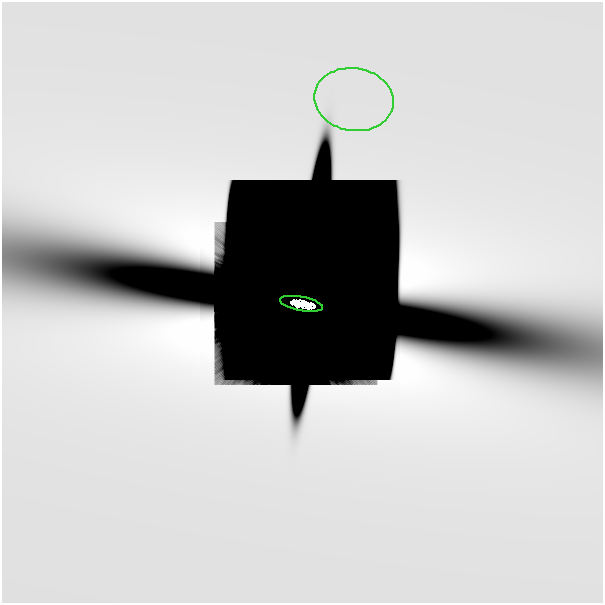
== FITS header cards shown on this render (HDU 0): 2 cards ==
NAXIS1  =                  601
NAXIS2  =                  601

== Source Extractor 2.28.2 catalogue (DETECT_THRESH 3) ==
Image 601 x 601 px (HDU 0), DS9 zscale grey, 1 PNG px = 1 image px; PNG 605 x 605 px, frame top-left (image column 1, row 601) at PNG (2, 2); each listed source drawn as its Kron ellipse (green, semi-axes under 4 px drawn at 4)
Background 6.48e-10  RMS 2.6e-10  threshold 7.83e-10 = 3 sigma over >= 5 px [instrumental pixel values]
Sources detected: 8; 6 with non-positive FLUX_AUTO (blend fragments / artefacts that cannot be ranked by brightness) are neither listed nor drawn; the other 2 listed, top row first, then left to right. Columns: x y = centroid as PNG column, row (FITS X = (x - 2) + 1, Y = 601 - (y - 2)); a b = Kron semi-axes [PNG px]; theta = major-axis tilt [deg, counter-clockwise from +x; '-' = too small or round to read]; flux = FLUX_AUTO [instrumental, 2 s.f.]
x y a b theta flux
354 100 40 31 -8 2.3e-06
301 304 22 7 -11 2.2e+00
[6 non-positive-flux detections neither listed nor drawn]